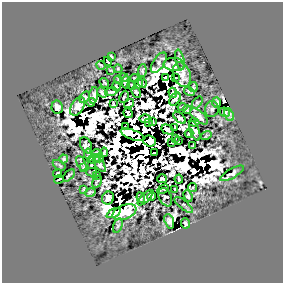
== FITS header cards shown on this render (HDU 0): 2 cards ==
NAXIS1  =                  281
NAXIS2  =                  281

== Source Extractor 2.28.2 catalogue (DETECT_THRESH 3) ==
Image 281 x 281 px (HDU 0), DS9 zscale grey, 1 PNG px = 1 image px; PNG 285 x 285 px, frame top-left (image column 1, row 281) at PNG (2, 2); each listed source drawn as its Kron ellipse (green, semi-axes under 4 px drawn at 4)
Background 1.41e-05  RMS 1.5e-04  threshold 4.48e-04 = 3 sigma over >= 5 px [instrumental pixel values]
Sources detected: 148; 47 with non-positive FLUX_AUTO (blend fragments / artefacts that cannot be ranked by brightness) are neither listed nor drawn; the other 101 listed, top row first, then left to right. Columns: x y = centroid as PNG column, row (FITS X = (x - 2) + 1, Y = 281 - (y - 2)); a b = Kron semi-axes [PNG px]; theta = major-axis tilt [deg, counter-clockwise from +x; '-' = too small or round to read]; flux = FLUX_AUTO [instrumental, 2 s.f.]
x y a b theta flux
111 57 4 3 - 1.3e-02
180 60 10 4 -76 2.9e-02
108 61 4 2 - 4.5e-03
159 63 11 5 57 4.0e-02
174 64 10 6 -5 1.0e-02
101 65 4 2 - 1.1e-02
118 69 4 2 - 1.3e-02
111 70 4 2 - 7.7e-03
142 71 6 4 83 2.8e-02
182 75 13 8 -70 6.1e-02
165 77 3 2 - 2.2e-02
124 78 5 2 - 1.4e-02
135 78 5 2 - 1.1e-02
175 78 4 2 - 9.2e-03
118 80 4 2 - 1.3e-02
126 82 6 4 89 1.6e-02
142 82 6 3 -66 1.0e-02
104 83 5 3 - 1.3e-02
139 83 5 4 - 1.1e-02
132 85 5 2 - 1.4e-02
116 86 5 4 - 1.3e-02
193 87 5 3 - 1.8e-02
189 91 5 4 - 2.1e-02
102 92 6 4 -37 2.3e-02
111 92 6 3 13 1.7e-02
136 92 6 3 -64 1.0e-02
173 93 5 4 - 3.0e-02
94 95 8 4 82 4.4e-02
85 97 6 4 59 1.8e-02
124 97 6 2 64 8.3e-03
175 99 7 4 57 3.0e-02
91 102 4 4 - 7.3e-03
197 102 6 4 51 1.4e-02
129 103 5 3 - 1.1e-02
217 103 5 3 - 2.3e-02
113 104 4 2 - 9.9e-03
78 106 10 6 58 6.2e-02
57 107 6 5 - 2.9e-02
182 107 5 2 - 1.3e-02
187 109 4 3 - 1.3e-02
212 109 8 7 - 2.7e-02
225 112 5 4 - 8.5e-04
128 113 5 4 - 4.2e-03
229 115 7 4 -65 1.0e-02
199 116 11 5 -41 6.7e-02
180 118 7 3 -41 2.5e-02
145 119 5 4 - 2.1e-02
148 122 4 2 - 1.2e-02
153 122 4 2 - 9.5e-03
194 122 5 3 - 6.3e-03
126 127 2 2 - 1.0e-02
175 128 3 2 - 1.2e-02
168 130 6 4 -29 4.8e-03
195 131 10 4 -69 3.7e-02
189 133 4 3 - 1.1e-02
132 135 12 5 -20 1.5e-01
206 136 5 3 - 1.4e-02
175 138 2 2 - 7.0e-03
150 141 6 5 - 1.1e+00
178 141 3 2 - 6.5e-03
172 142 3 2 - 1.2e-02
86 145 8 5 -64 2.0e-02
193 146 4 3 - 1.1e-02
104 152 4 2 - 1.2e-02
154 153 3 2 - 1.5e-02
88 154 5 3 - 1.7e-02
97 154 5 3 - 4.3e-03
99 158 4 3 - 1.8e-02
64 159 4 4 - 1.9e-02
94 159 6 4 24 2.1e-02
81 163 8 4 -64 2.1e-02
99 164 9 4 -56 3.0e-02
59 165 7 2 -33 1.6e-02
91 165 3 2 - 1.3e-02
83 167 3 2 - 1.0e-02
92 172 5 3 - 1.4e-02
232 173 13 4 30 1.7e-02
58 174 4 3 - 1.3e-02
69 175 7 2 47 2.2e-02
97 176 3 2 - 8.2e-03
59 179 5 2 - 2.8e-02
162 179 5 4 - 1.7e-02
179 179 4 3 - 9.4e-03
97 182 6 3 58 6.5e-03
193 188 4 2 - 5.0e-03
84 189 4 3 - 1.3e-02
163 189 6 3 30 4.1e-03
175 189 4 2 - 1.1e-02
90 192 5 3 - 1.8e-02
188 196 6 3 -67 1.7e-02
152 197 4 3 - 6.1e-03
165 197 9 6 -66 1.8e-02
108 198 6 6 - 8.7e-03
141 198 5 3 - 2.1e-02
145 198 10 4 44 3.4e-02
184 205 11 4 -39 1.9e-02
124 212 12 7 22 2.0e-02
114 213 7 4 26 2.8e-02
169 221 7 4 -72 3.6e-02
186 223 5 4 - 2.0e-02
118 226 7 4 72 1.9e-02
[47 non-positive-flux detections neither listed nor drawn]